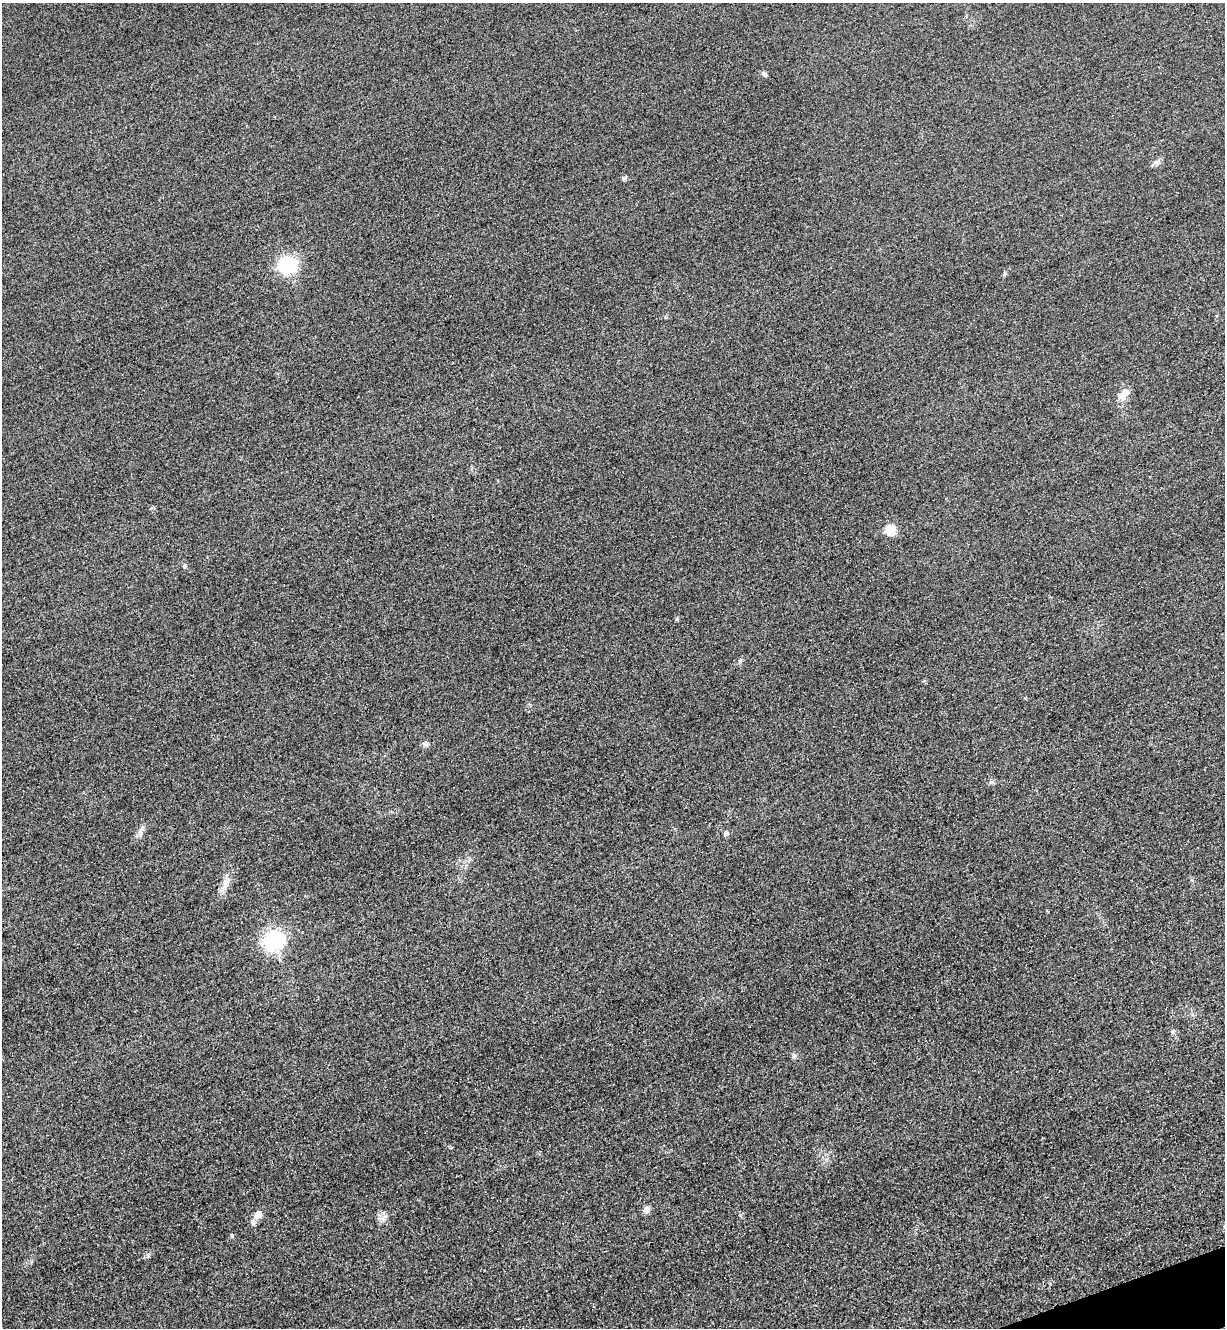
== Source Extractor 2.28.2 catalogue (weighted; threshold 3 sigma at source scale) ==
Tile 6 of 4 x 4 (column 2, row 2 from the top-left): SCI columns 1516-2738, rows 2684-4009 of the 5349 x 5365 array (HDU 1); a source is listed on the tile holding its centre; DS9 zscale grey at full resolution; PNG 1227 x 1330 px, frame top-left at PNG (2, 3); no overlay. Shown black and unused: <1% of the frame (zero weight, under 3 of 4 exposures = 3% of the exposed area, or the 3 px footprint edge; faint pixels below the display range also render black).
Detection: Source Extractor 2.28.2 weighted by HDU 2 'WHT'; one run over the whole footprint, this tile lists its part. Background 0.0587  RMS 0.017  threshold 0.0753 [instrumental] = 3 sigma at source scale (4.5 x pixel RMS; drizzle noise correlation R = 1.50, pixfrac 1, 0.05/0.05 arcsec/px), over >= 5 px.
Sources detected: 20; all 20 listed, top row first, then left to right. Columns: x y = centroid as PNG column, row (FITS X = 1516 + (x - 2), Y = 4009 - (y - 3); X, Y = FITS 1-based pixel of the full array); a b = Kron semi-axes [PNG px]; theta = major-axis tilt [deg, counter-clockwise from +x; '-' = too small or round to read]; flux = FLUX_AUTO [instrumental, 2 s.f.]
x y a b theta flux
764 74 7 5 -17 3.5
624 178 7 5 -41 3.2
287 265 7 7 - 630
1124 394 18 9 50 16
890 530 6 5 - 91
184 566 8 4 90 2.6
677 619 5 4 - 2.3
740 661 5 5 - 2.9
425 744 10 5 -16 4.6
991 782 6 5 - 3.1
142 828 9 5 31 5.3
726 833 5 5 - 5.8
225 883 17 9 76 14
274 940 8 7 - 860
1173 1031 7 5 79 2.9
794 1056 7 4 45 3.3
646 1209 9 8 - 7.2
258 1214 8 7 - 14
253 1222 8 7 - 5.2
232 1235 7 3 -82 1.9